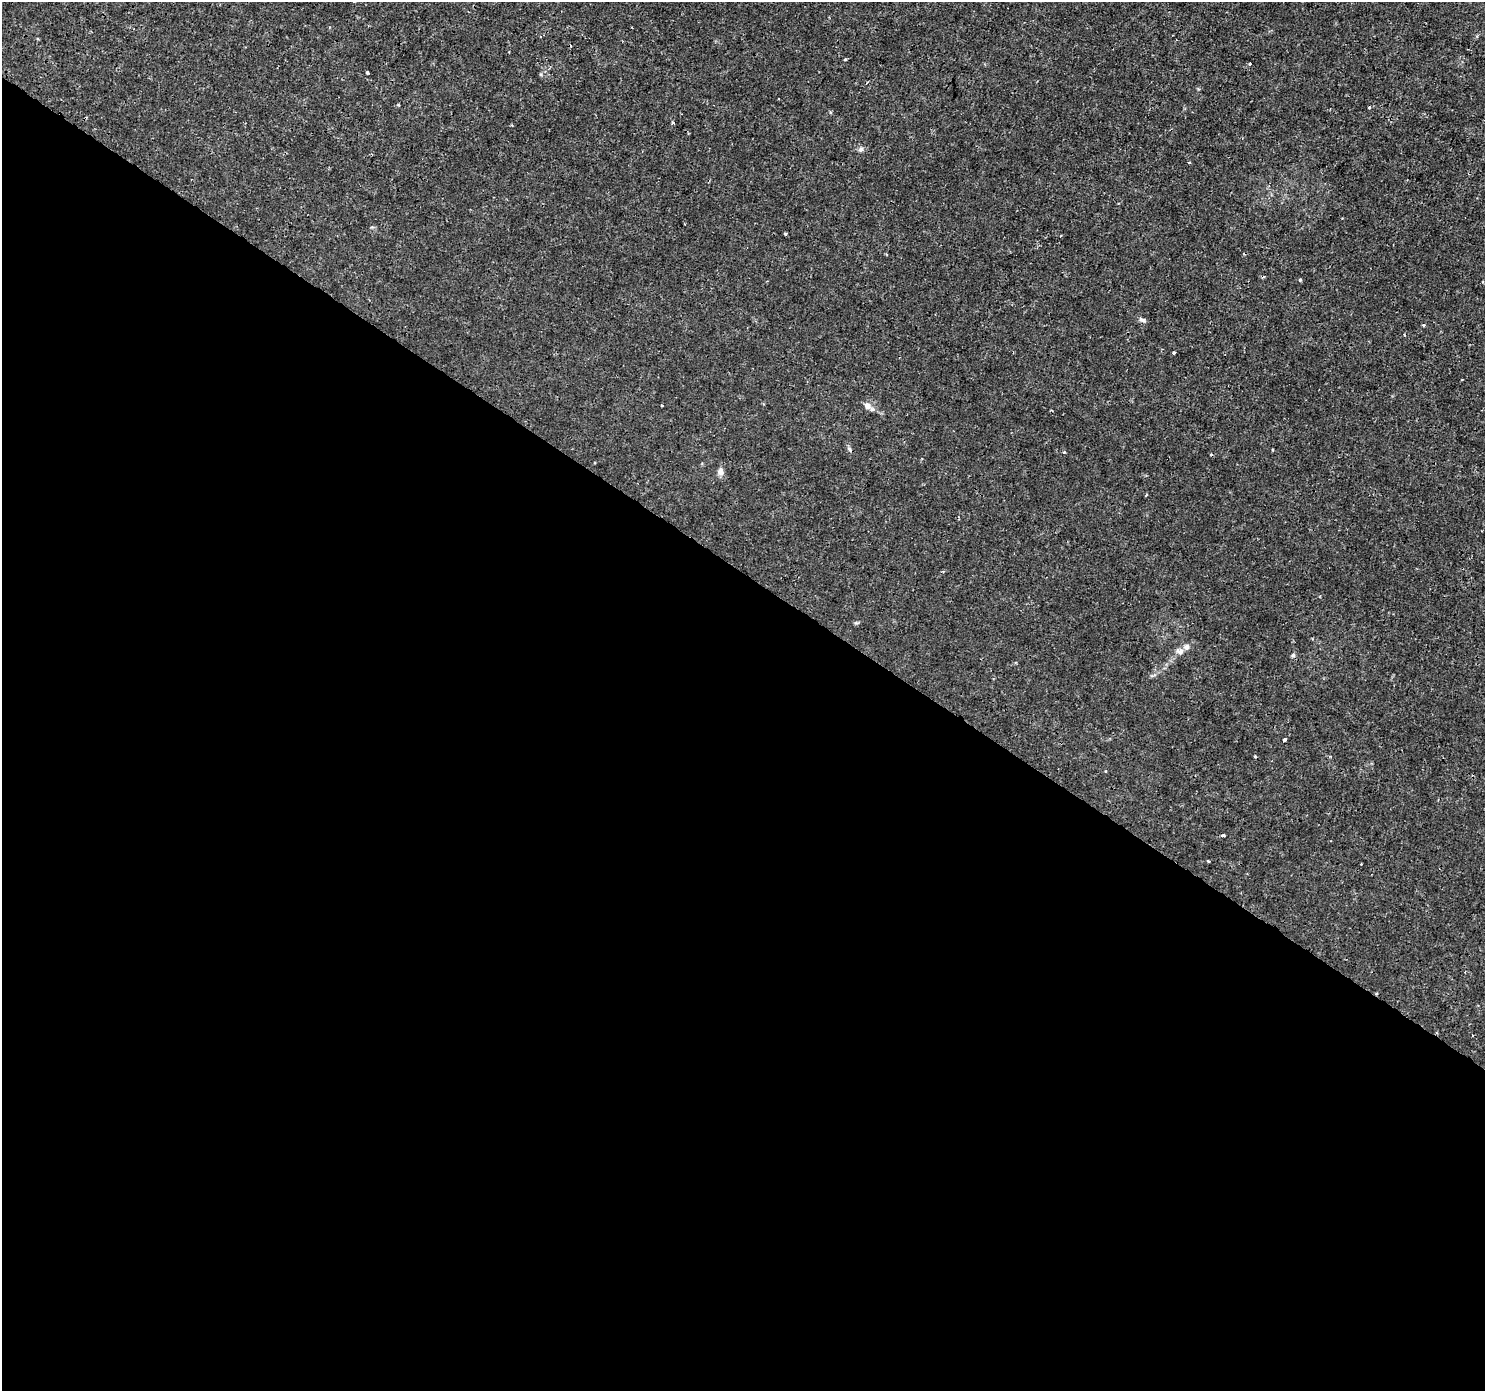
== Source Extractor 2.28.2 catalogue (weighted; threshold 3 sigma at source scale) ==
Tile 14 of 4 x 4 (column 2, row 4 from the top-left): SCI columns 1485-2967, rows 185-1573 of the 5941 x 5992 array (HDU 1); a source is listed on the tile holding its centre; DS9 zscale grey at full resolution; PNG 1487 x 1393 px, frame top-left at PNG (2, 2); no overlay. Shown black and unused: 59% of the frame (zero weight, under 3 of 4 exposures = <1% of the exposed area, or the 3 px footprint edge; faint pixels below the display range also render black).
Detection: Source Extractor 2.28.2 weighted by HDU 2 'WHT'; one run over the whole footprint, this tile lists its part. Background 0.00167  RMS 8.2e-04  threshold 0.00368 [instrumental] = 3 sigma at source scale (4.5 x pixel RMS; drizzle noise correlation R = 1.50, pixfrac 1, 0.0396/0.0396 arcsec/px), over >= 5 px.
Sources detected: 28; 2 cosmic-ray / hot-pixel residue — not listed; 1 inside a brighter listed object's ellipse — not listed separately; the other 25 listed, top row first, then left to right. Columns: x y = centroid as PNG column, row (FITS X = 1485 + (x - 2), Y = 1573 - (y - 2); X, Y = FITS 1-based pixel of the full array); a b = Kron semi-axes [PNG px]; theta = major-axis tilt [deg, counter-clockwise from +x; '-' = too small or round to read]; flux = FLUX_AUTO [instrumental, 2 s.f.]
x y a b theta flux
845 59 3 3 - 0.11
1249 64 3 3 - 0.19
367 72 3 3 - 0.15
1369 107 3 3 - 0.087
830 112 5 3 - 0.079
673 123 4 3 - 0.13
861 149 8 6 32 0.21
1189 163 4 2 - 0.061
684 224 3 2 - 0.057
785 233 3 3 - 0.099
1300 280 3 3 - 0.16
1142 320 9 5 -13 0.2
1423 325 3 3 - 0.086
1173 353 3 3 - 0.087
662 405 3 2 - 0.082
867 406 11 8 -47 0.4
849 449 7 4 -87 0.14
721 471 8 7 - 0.38
1180 651 12 8 -21 0.36
1293 655 5 5 - 0.14
1285 740 4 3 - 0.24
1255 756 4 3 - 0.081
1105 771 3 3 - 0.082
1208 861 3 2 - 0.08
1361 864 2 2 - 0.07
Unlisted compact peaks at least as high as the median listed source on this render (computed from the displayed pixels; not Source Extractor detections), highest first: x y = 1064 452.